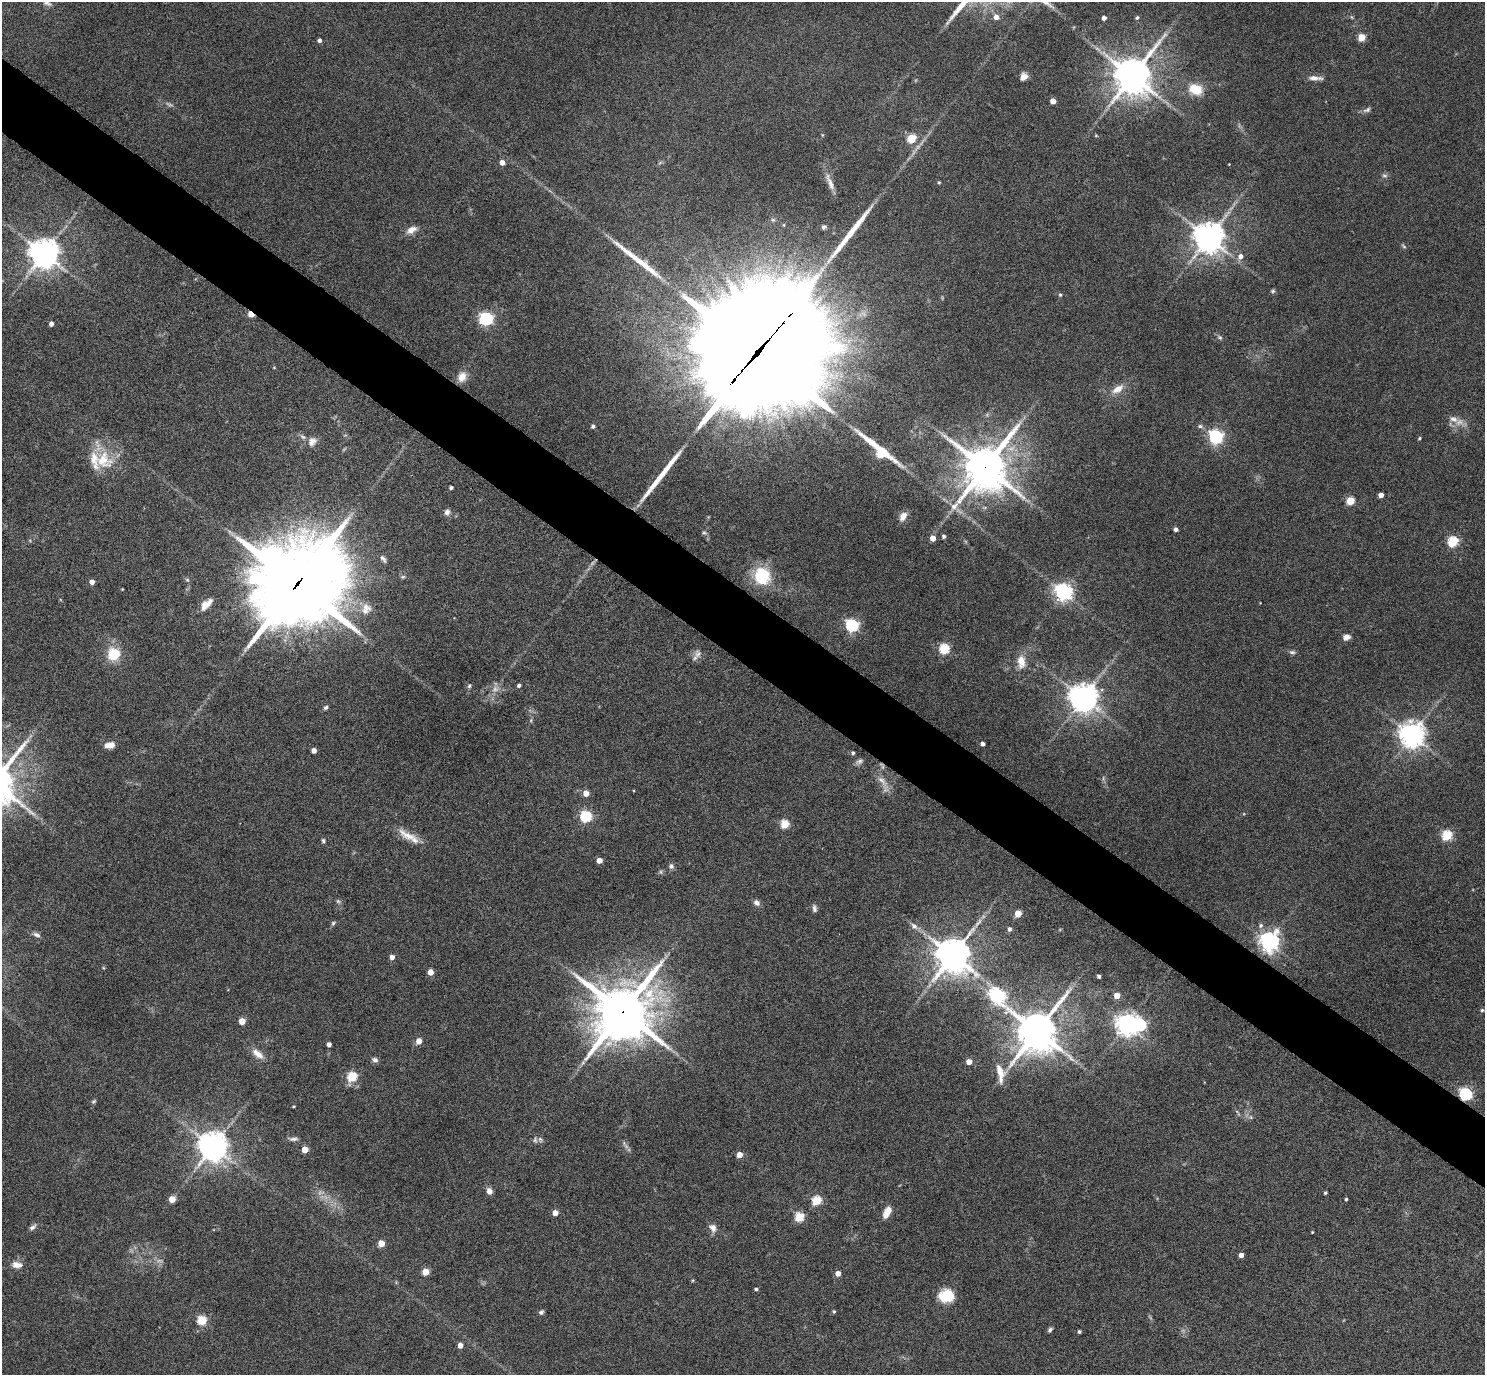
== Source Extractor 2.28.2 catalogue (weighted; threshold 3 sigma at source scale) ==
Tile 11 of 4 x 4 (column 3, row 3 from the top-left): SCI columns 2972-4454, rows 1670-3042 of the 5940 x 5944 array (HDU 1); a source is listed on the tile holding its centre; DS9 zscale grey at full resolution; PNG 1487 x 1377 px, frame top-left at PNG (2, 2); no overlay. Shown black and unused: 5% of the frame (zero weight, under 5 of 9 exposures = <1% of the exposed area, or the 3 px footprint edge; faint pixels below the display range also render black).
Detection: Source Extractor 2.28.2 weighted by HDU 2 'WHT'; one run over the whole footprint, this tile lists its part. Background 0.0429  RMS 0.0039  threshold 0.016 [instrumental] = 3 sigma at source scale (4.09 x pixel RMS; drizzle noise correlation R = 1.36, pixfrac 0.8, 0.05/0.05 arcsec/px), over >= 5 px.
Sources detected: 180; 14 too faint to see at this stretch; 1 inside a brighter object's white glare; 4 long thin detections or spike segments (spike, bleed or trail) — not listed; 3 inside a brighter listed object's ellipse — not listed separately; the other 158 listed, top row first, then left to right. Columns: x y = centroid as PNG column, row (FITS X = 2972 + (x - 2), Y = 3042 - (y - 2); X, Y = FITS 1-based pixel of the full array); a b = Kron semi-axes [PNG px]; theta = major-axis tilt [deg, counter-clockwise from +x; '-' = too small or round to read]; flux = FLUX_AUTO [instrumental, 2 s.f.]
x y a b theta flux
47 3 14 6 -22 1.6
996 17 5 5 - 2.7
1351 17 6 4 -87 0.45
1104 18 4 4 - 1.9
1137 18 5 4 - 0.69
1361 37 5 5 - 12
319 40 4 4 - 0.96
1024 76 8 7 - 2.4
1132 76 12 11 - 1100
1315 78 20 6 -2 2.6
1195 89 16 12 -19 8.6
1053 101 4 4 - 3.7
1367 110 11 6 24 1.2
1096 135 4 4 - 0.39
911 138 5 5 - 19
502 162 5 5 - 2.7
660 163 6 4 20 0.57
1229 164 3 2 - 0.24
1384 175 8 6 -15 0.91
830 182 26 7 -67 3.4
939 182 4 3 - 0.49
773 220 6 5 - 0.74
784 225 5 3 - 0.33
824 227 7 6 - 0.92
411 230 14 8 28 3.2
1208 237 9 9 - 680
1404 246 7 4 -34 0.6
44 253 9 8 - 650
1240 256 6 6 - 2.2
1273 291 6 5 - 0.63
1060 295 5 5 - 0.65
251 314 5 3 - 8.8
486 319 7 6 - 77
51 324 4 4 - 1.8
1220 337 8 5 -40 0.8
759 351 59 33 48 26000
274 367 5 3 - 0.29
462 377 13 10 61 3.9
1118 389 15 8 32 4.3
1453 419 14 9 -26 3.2
593 426 5 4 - 0.98
1200 426 7 5 -9 0.91
303 437 10 6 -44 1.2
1216 437 6 6 - 97
1419 438 4 3 - 0.44
312 442 13 10 58 2.8
871 442 50 8 -37 11
881 453 15 6 -32 30
103 460 29 25 -48 14
985 467 15 13 64 1600
451 488 4 3 - 0.78
1381 495 4 4 - 3
1350 501 5 5 - 16
447 512 9 7 75 1.5
903 516 11 7 58 2.9
1176 529 4 4 - 1.6
704 533 7 6 - 0.76
944 536 5 4 - 0.8
933 538 4 4 - 4.3
1453 541 5 5 - 32
383 559 10 5 -54 1.1
762 576 21 19 -73 16
403 577 6 5 - 0.61
187 580 6 5 - 0.62
92 582 4 4 - 2.6
297 584 32 29 31 4900
122 589 3 2 - 0.28
1063 592 7 6 - 170
206 604 17 8 43 4
365 611 21 11 23 4.7
852 625 6 6 - 70
1346 637 8 7 - 2.1
944 649 5 5 - 32
1292 652 9 5 -9 0.95
114 654 12 11 - 13
698 654 13 10 58 2
1021 662 19 11 -86 4.7
519 685 4 4 - 0.99
469 686 6 5 - 0.64
1083 698 8 8 - 630
326 707 6 4 33 0.82
531 720 6 4 50 0.51
1412 735 8 8 - 460
983 744 4 4 - 1.4
110 745 11 6 10 4.1
314 750 4 4 - 2.5
853 753 4 4 - 0.7
859 761 11 6 33 1.2
882 781 24 8 -46 3.7
586 793 5 5 - 4.1
586 816 6 5 - 45
784 824 5 5 - 16
1447 835 5 5 - 30
409 836 33 9 -30 5.9
323 841 6 5 - 0.71
599 860 4 4 - 4.2
671 866 7 6 - 1.1
756 903 8 6 -43 1.8
814 908 9 5 -82 1.2
1018 914 5 4 - 7.7
333 923 7 5 46 0.73
1261 925 7 6 - 1.1
914 926 10 7 -40 1.9
1010 929 5 4 - 1.4
36 935 10 6 -22 1.2
1269 942 7 7 - 230
953 955 11 10 - 910
392 957 5 4 - 2.1
430 972 5 4 - 4.3
1099 976 4 3 - 1.1
997 996 9 6 -51 110
1117 996 4 4 - 6
1482 1010 6 4 0 0.6
623 1012 19 17 44 2400
242 1021 5 5 - 6.1
1126 1025 7 7 - 290
1037 1031 13 12 - 1300
419 1041 4 4 - 5
329 1044 4 4 - 1.8
258 1054 19 9 -41 3.8
375 1060 8 6 -23 1.2
969 1062 4 4 - 4.2
1000 1073 22 9 -80 5.4
352 1077 6 5 - 24
1465 1094 6 5 - 67
94 1101 6 5 - 0.61
293 1106 3 3 - 0.41
1238 1113 12 3 -61 0.75
1251 1117 7 6 - 0.86
540 1140 8 7 - 1
213 1147 9 9 - 640
305 1149 4 4 - 6.5
739 1155 4 4 - 5.3
489 1191 7 6 - 2.3
1325 1193 3 3 - 0.6
172 1199 5 5 - 6.2
1346 1199 3 3 - 0.59
816 1201 5 5 - 22
887 1212 14 7 63 3.8
555 1213 4 4 - 4.6
799 1217 5 5 - 21
33 1227 10 6 37 1.3
713 1228 11 8 -53 2.4
1312 1232 3 3 - 0.32
381 1243 5 4 - 7.2
1241 1255 4 4 - 2.3
17 1265 14 8 -6 3
425 1272 5 5 - 8.2
838 1273 4 4 - 2.8
693 1280 5 3 - 0.35
756 1289 4 3 - 0.72
946 1296 17 14 9 10
834 1311 4 3 - 0.58
541 1312 7 5 43 0.89
202 1320 5 5 - 24
1050 1330 6 4 50 0.77
1079 1332 3 3 - 0.75
460 1345 4 4 - 3.6
Overlapping masked pixels (flux is a lower limit): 7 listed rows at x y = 251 314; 759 351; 985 467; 297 584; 882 781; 623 1012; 1465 1094
Isophote crosses this tile's border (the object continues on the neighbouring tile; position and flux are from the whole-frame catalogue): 1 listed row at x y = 47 3